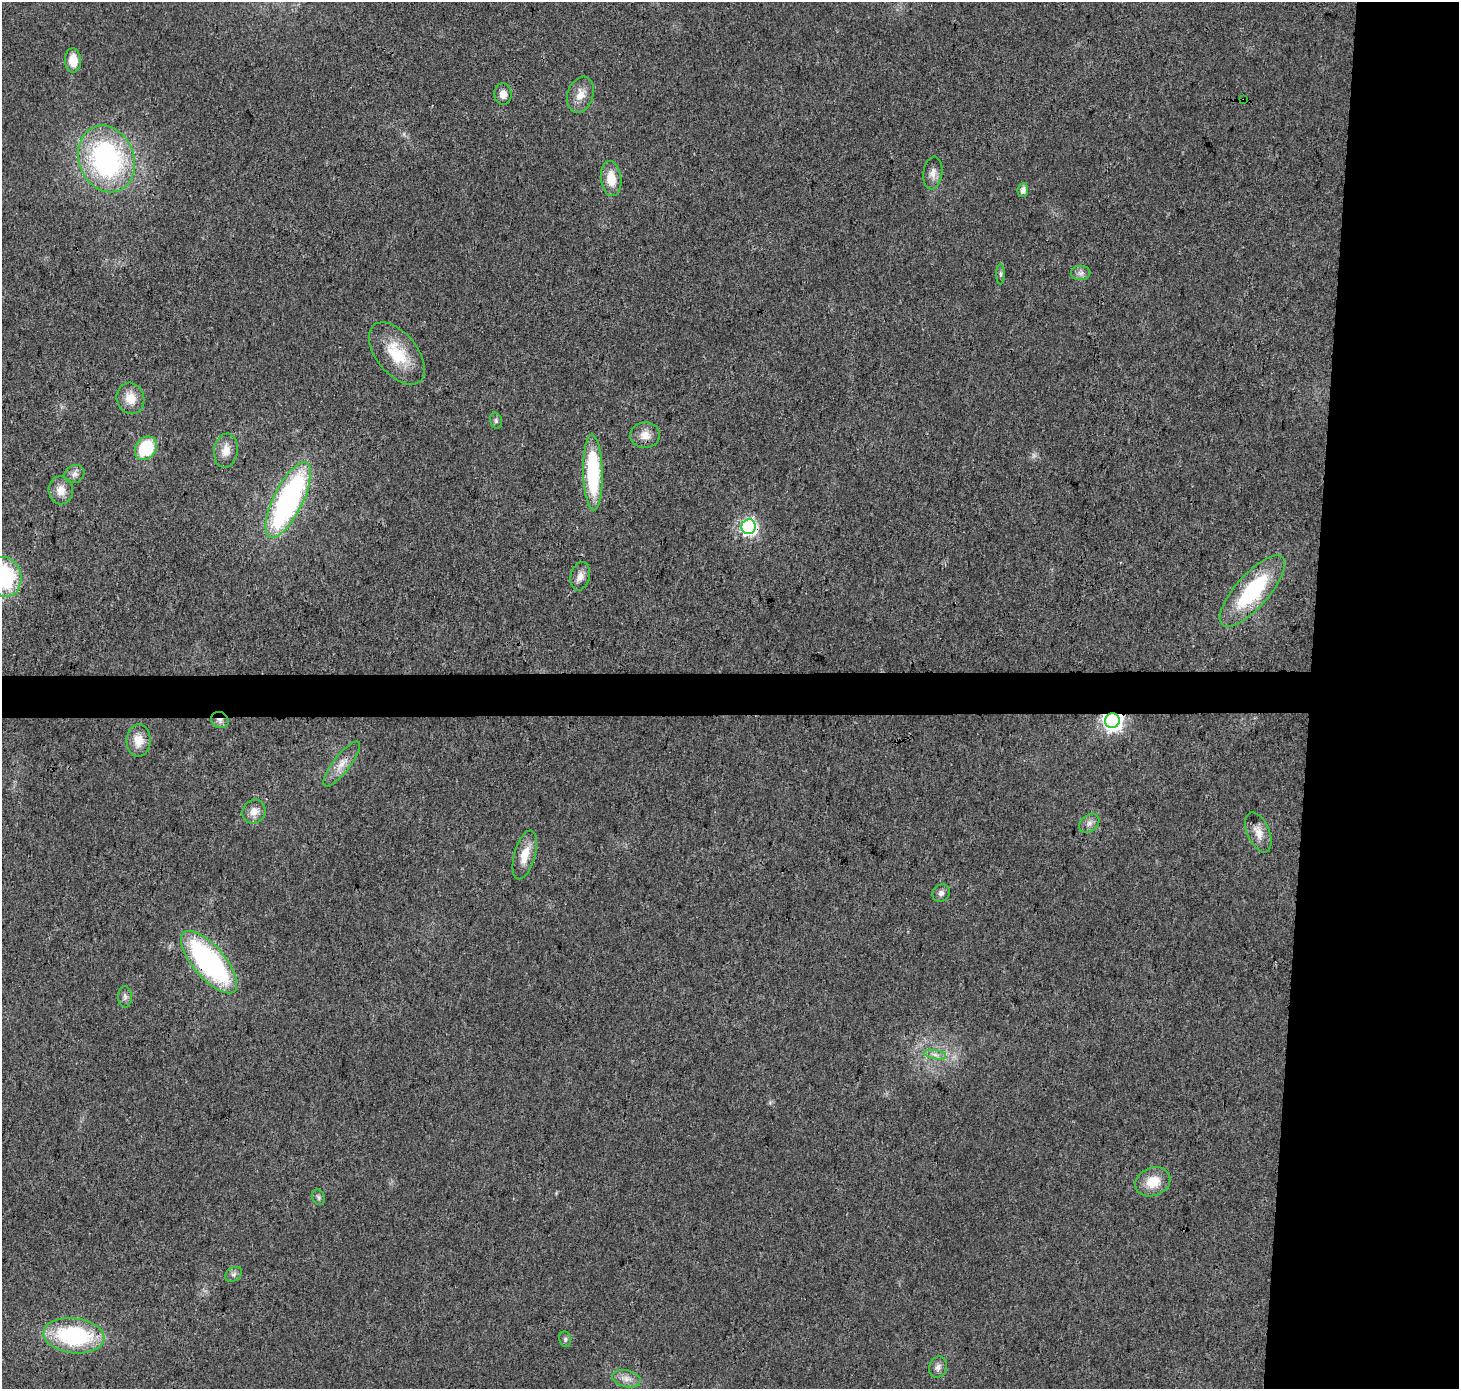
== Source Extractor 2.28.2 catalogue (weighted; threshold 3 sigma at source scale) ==
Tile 6 of 3 x 3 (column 3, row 2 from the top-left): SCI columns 2923-4379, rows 1624-3010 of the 4379 x 4623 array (HDU 1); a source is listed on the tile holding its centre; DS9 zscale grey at full resolution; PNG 1461 x 1391 px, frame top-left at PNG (2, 2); each listed source drawn as its Kron ellipse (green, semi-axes under 4 px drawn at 4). Shown black and unused: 13% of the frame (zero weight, under 3 of 4 exposures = <1% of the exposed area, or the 3 px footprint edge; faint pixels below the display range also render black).
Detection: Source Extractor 2.28.2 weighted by HDU 2 'WHT'; one run over the whole footprint, this tile lists its part. Background 0.0188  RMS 0.0038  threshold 0.017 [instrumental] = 3 sigma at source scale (4.5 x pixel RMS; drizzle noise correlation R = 1.50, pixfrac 1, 0.0396/0.0396 arcsec/px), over >= 5 px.
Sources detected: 45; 1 too faint to see at this stretch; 1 cosmic-ray / hot-pixel residue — neither listed nor drawn; the other 43 listed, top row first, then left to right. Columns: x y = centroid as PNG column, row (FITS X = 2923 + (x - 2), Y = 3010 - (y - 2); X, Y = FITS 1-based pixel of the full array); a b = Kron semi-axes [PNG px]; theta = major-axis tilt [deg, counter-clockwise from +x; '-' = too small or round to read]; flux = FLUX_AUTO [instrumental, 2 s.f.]
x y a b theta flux
73 60 12 8 -88 6.4
503 94 10 8 -89 2.9
580 95 18 13 72 4.8
1243 100 3 3 - 1.6
107 159 34 27 -68 73
933 173 16 9 82 2.8
611 179 17 10 -83 7.6
1023 190 6 5 - 2.2
1081 273 10 7 2 1.6
1001 274 10 4 -90 0.89
397 353 36 20 -51 15
130 398 16 14 -74 5.6
496 421 8 5 -75 0.87
645 435 15 13 5 4.1
146 448 13 10 56 17
226 451 17 12 82 4.5
593 472 38 10 -88 35
74 474 10 8 27 1.9
61 490 14 12 -83 4.2
288 500 41 14 64 94
749 527 7 7 - 90
580 576 14 9 76 2.8
4 577 20 17 -73 40
1252 591 45 16 49 33
220 720 9 8 - 1.8
1112 721 7 7 - 200
139 740 16 12 89 5.7
342 764 27 8 52 4.7
254 812 12 11 - 3.6
1089 823 11 8 40 2
1258 832 21 11 -67 4.1
525 855 25 10 74 6.5
941 893 9 8 - 1.5
209 962 39 16 -49 76
125 997 10 7 -88 1.5
935 1055 11 4 -11 1.5
1153 1182 18 14 22 8
319 1197 8 6 -66 0.88
234 1274 9 6 33 1.2
74 1336 30 17 -7 41
565 1339 8 6 -78 0.86
938 1367 11 8 70 1.9
626 1379 14 8 -13 2.9
Overlapping masked pixels (flux is a lower limit): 5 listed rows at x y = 1243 100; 749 527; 220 720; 1112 721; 209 962
Isophote crosses this tile's border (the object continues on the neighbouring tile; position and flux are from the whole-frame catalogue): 1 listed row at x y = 4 577